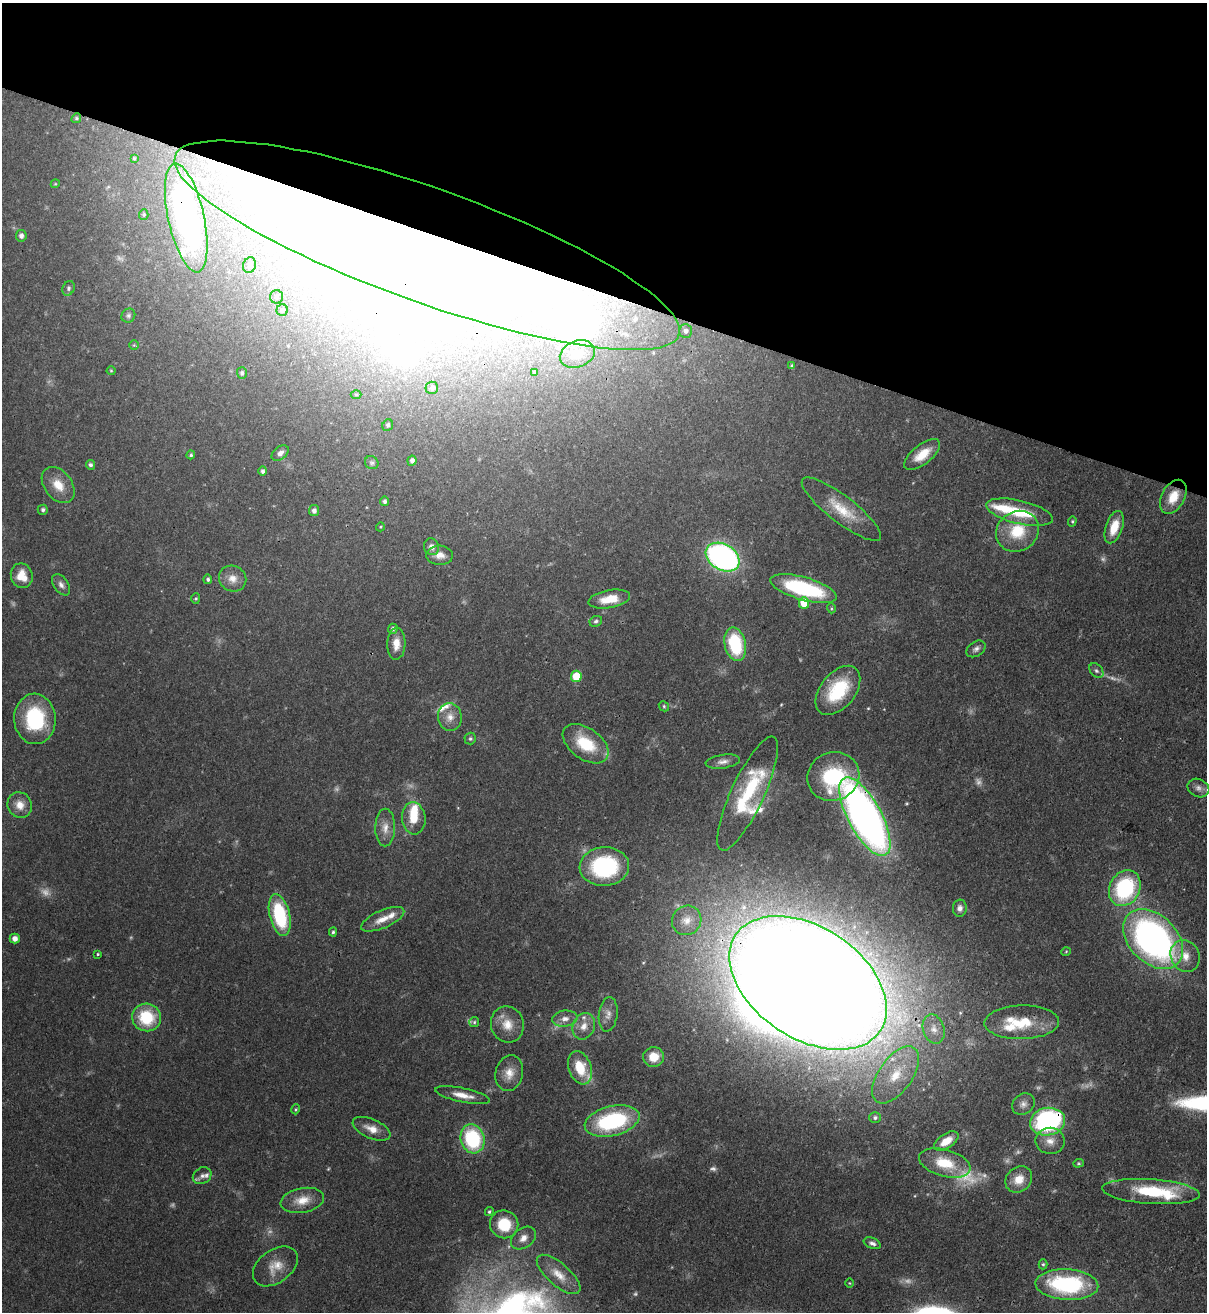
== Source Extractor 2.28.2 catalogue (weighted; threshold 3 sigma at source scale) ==
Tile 2 of 4 x 4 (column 2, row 1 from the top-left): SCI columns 1548-2752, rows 3962-5271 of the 5378 x 5302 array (HDU 1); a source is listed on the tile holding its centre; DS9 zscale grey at full resolution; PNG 1209 x 1314 px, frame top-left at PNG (2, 3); each listed source drawn as its Kron ellipse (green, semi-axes under 4 px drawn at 4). Shown black and unused: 22% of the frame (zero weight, under 3 of 4 exposures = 7% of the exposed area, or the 3 px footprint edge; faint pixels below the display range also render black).
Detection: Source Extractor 2.28.2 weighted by HDU 2 'WHT'; one run over the whole footprint, this tile lists its part. Background 0.0932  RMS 0.0041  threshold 0.0185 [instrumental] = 3 sigma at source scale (4.5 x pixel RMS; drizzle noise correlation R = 1.50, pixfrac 1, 0.05/0.05 arcsec/px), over >= 5 px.
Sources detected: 170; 18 too faint to see at this stretch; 14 inside a brighter object's white glare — neither listed nor drawn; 15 inside a brighter listed object's ellipse — not listed separately; the other 123 listed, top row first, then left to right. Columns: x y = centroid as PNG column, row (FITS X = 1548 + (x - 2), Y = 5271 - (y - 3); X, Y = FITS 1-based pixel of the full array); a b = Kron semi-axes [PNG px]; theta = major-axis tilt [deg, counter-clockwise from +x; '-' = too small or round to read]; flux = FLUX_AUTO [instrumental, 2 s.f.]
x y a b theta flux
76 118 5 4 - 0.66
134 158 4 3 - 0.49
55 184 4 3 - 0.39
144 214 5 4 - 0.62
186 218 55 18 -78 140
21 236 6 5 - 1.7
427 245 267 57 -20 440
249 265 8 6 69 1.3
69 288 7 6 - 0.97
276 297 6 6 - 1
282 310 6 5 - 0.95
128 316 7 6 - 1
686 331 7 6 - 1.5
134 345 5 4 - 0.44
577 354 18 13 20 8.7
792 366 4 3 - 0.66
111 371 4 4 - 0.42
534 372 3 3 - 0.35
242 373 5 5 - 1.1
432 388 6 6 - 0.99
356 395 5 3 - 0.43
388 425 6 5 - 0.97
280 453 10 6 39 2
191 455 4 4 - 0.7
922 455 21 9 39 8.5
412 461 5 4 - 1.5
372 463 7 6 - 0.95
90 465 5 4 - 1.1
263 471 5 4 - 1.1
58 485 20 13 -52 8
1173 497 18 11 62 8.6
385 501 5 4 - 1.1
841 509 49 13 -37 14
43 510 5 5 - 1.1
314 511 5 5 - 1.5
1019 512 34 11 -13 18
1072 521 5 4 - 0.54
380 527 5 3 - 0.35
1114 527 17 8 72 8.1
1017 531 22 19 35 16
432 547 8 7 - 2.1
440 555 13 9 -3 3.2
723 557 18 13 -31 130
22 576 12 10 -70 6.6
233 578 14 12 -28 4.3
208 579 4 4 - 0.88
61 585 12 7 -56 2
803 589 34 11 -16 45
196 598 5 4 - 0.61
609 599 21 9 10 8.3
804 603 6 5 - 9.6
831 608 5 3 - 0.45
596 621 6 5 - 0.92
393 629 5 5 - 1.3
396 644 16 9 88 5.2
735 644 17 10 -77 28
976 649 10 7 34 1.7
1096 671 8 6 -49 1.2
576 676 5 5 - 16
838 690 28 17 51 24
664 706 5 4 - 0.65
450 717 14 12 -84 4.5
35 719 25 21 -86 32
470 739 6 6 - 0.93
586 744 26 15 -36 18
723 762 17 7 8 2.6
833 776 26 24 23 36
1198 788 11 9 -25 2.3
748 794 62 16 65 30
20 805 13 12 - 4.8
865 816 44 16 -61 250
414 818 16 12 -84 8.2
385 828 19 10 89 4.3
604 867 25 19 4 46
1125 888 19 15 62 44
960 908 8 7 - 1.8
280 915 21 10 -76 30
383 919 23 9 23 5.8
687 920 15 14 - 5.8
333 932 4 4 - 0.69
15 939 5 5 - 2.6
1153 939 35 24 -45 180
1066 952 5 3 - 0.38
98 954 3 3 - 0.58
1185 956 17 14 -63 6.4
808 983 87 55 -34 2400
608 1014 17 9 83 3.5
146 1017 15 13 -15 19
565 1019 13 8 8 3.1
474 1022 5 5 - 0.61
1022 1022 37 17 2 17
507 1024 18 16 -73 7.6
584 1026 13 10 68 4.5
934 1029 15 10 -75 4
653 1057 10 10 - 8.2
580 1068 17 11 -70 12
509 1073 18 13 77 5.9
896 1075 33 17 55 18
463 1095 28 7 -12 5.3
1023 1104 12 10 37 2.5
296 1109 5 3 - 0.49
875 1118 6 5 - 1.1
612 1121 28 14 14 46
1047 1122 18 14 9 78
372 1129 20 9 -24 4.9
472 1139 15 12 -73 34
946 1141 14 7 33 5.5
1050 1141 14 13 - 4.5
945 1163 26 13 -16 13
1078 1163 5 4 - 0.58
202 1176 10 8 31 1.9
1019 1179 14 12 42 6.2
1151 1192 49 12 -4 26
302 1200 22 12 10 6.8
489 1212 5 4 - 0.67
504 1224 14 13 - 15
523 1238 14 10 38 3.8
872 1243 9 5 -23 1.5
1043 1264 5 4 - 0.68
275 1266 25 16 36 7.5
559 1274 27 11 -41 6.9
850 1283 4 3 - 0.33
1067 1285 31 15 -3 47
Overlapping masked pixels (flux is a lower limit): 6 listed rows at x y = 186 218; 427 245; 1173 497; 865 816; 808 983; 1047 1122